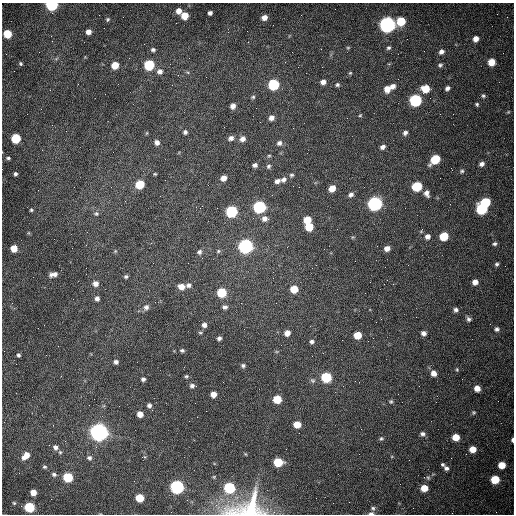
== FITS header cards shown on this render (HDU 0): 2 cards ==
NAXIS1  =                  512 /fastest changing axis
NAXIS2  =                  512 /next to fastest changing axis

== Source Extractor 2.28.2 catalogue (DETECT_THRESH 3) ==
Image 512 x 512 px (HDU 0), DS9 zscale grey, 1 PNG px = 1 image px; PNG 516 x 516 px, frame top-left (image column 1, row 512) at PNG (2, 3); no overlay
Background 1530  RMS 24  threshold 70.6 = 3 sigma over >= 5 px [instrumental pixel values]
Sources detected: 162; all 162 listed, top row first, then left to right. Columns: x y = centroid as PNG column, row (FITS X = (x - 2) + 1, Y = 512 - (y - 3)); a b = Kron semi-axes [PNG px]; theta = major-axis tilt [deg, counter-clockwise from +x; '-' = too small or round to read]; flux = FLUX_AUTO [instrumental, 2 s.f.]
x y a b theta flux
52 5 6 5 - 1.9e+05
179 11 7 6 - 1.1e+04
210 13 4 4 - 4.6e+03
185 16 6 6 - 2.3e+04
264 17 6 5 - 9.4e+03
108 19 6 5 - 2.5e+03
401 21 7 6 - 4.8e+04
387 25 7 7 - 7.2e+05
88 32 5 5 - 8.4e+03
7 34 6 5 - 4.4e+04
51 36 2 2 - 1.2e+03
476 39 6 5 - 1.1e+04
348 48 5 4 - 1.8e+03
388 48 5 5 - 3.0e+03
153 50 6 5 - 3.6e+03
441 52 6 5 - 6.2e+03
491 62 6 5 - 2.3e+04
21 64 4 4 - 2.1e+03
115 65 6 5 - 2.6e+04
149 65 6 6 - 9.6e+04
440 65 5 5 - 3.1e+03
160 71 7 7 - 7.4e+03
188 73 5 3 - 1.9e+03
350 73 5 4 - 1.8e+03
323 82 6 5 - 7.4e+03
273 85 6 6 - 1.3e+05
337 85 6 5 - 3.2e+03
393 86 6 5 - 7.3e+03
447 88 5 4 - 5.0e+03
387 89 8 7 - 1.3e+04
425 89 7 6 - 3.2e+04
105 94 2 2 - 7.7e+02
483 96 6 5 - 2.8e+03
253 97 6 5 - 2.5e+03
415 100 7 6 - 2.0e+05
477 104 5 4 - 2.5e+03
233 106 5 5 - 7.7e+03
508 112 5 4 - 1.6e+03
360 115 5 4 - 1.7e+03
271 118 6 6 - 8.0e+03
293 128 2 2 - 8.1e+02
185 132 5 5 - 3.8e+03
405 133 6 6 - 5.3e+03
15 138 6 6 - 7.0e+04
231 138 7 5 29 6.1e+03
242 139 7 6 - 7.5e+03
157 142 6 5 - 6.4e+03
279 143 7 7 - 5.5e+03
383 147 6 5 - 5.5e+03
269 156 5 4 - 2.1e+03
8 158 4 4 - 2.5e+03
435 159 8 6 41 6.0e+04
482 164 6 5 - 5.9e+03
255 165 5 4 - 5.0e+03
268 166 6 6 - 3.4e+03
462 171 6 5 - 2.8e+03
15 174 4 3 - 3.3e+03
155 174 3 3 - 1.6e+03
291 175 5 5 - 2.9e+03
223 178 5 5 - 1.1e+04
283 180 7 6 - 6.1e+03
277 181 6 5 - 6.3e+03
140 184 6 5 - 6.0e+04
417 186 6 6 - 8.8e+04
299 187 2 2 - 9.5e+02
332 188 6 5 - 1.8e+04
427 193 9 6 -70 7.4e+03
351 195 6 5 - 5.2e+03
485 202 7 5 11 7.1e+04
375 204 7 6 - 4.5e+05
259 207 6 6 - 2.6e+05
482 209 7 6 - 1.2e+05
31 210 5 4 - 2.1e+03
231 212 6 6 - 2.0e+05
96 214 6 5 - 3.0e+03
264 219 7 7 - 8.1e+03
307 220 6 5 - 2.8e+04
309 227 6 6 - 3.4e+04
427 236 6 6 - 7.6e+03
444 236 6 6 - 4.9e+04
494 244 5 4 - 2.9e+03
245 246 7 6 - 5.5e+05
14 248 5 5 - 2.2e+04
387 248 6 5 - 9.4e+03
115 251 4 4 - 1.6e+03
218 251 5 4 - 2.1e+03
199 252 6 5 - 4.0e+03
497 264 4 4 - 2.9e+03
53 274 9 5 12 7.9e+03
126 277 4 4 - 2.7e+03
273 278 2 2 - 7.2e+02
475 282 5 5 - 8.8e+03
95 284 7 6 - 8.6e+03
189 285 7 6 - 4.7e+03
181 287 6 6 - 1.3e+04
294 289 6 5 - 3.2e+04
221 293 6 6 - 6.9e+04
97 298 5 5 - 5.8e+03
146 307 8 7 - 5.9e+03
225 307 6 5 - 4.1e+03
456 310 6 5 - 4.3e+03
381 319 2 2 - 9.2e+02
469 319 6 5 - 4.0e+03
204 325 5 5 - 6.1e+03
497 329 5 5 - 4.0e+03
200 333 6 4 -1 1.8e+03
287 333 6 6 - 1.0e+04
423 333 5 5 - 6.0e+03
357 335 6 5 - 3.1e+04
219 338 4 4 - 4.3e+03
312 342 6 5 - 3.9e+03
182 350 5 4 - 2.9e+03
18 355 4 4 - 2.7e+03
116 362 5 4 - 4.9e+03
243 366 5 5 - 3.6e+03
457 369 5 4 - 1.9e+03
433 373 6 6 - 1.1e+04
186 376 5 5 - 2.4e+03
326 377 6 6 - 1.0e+05
143 379 4 4 - 4.0e+03
312 380 8 6 -42 3.8e+03
192 386 6 5 - 5.0e+03
477 388 5 5 - 1.3e+04
213 394 5 5 - 1.4e+04
277 399 6 5 - 4.3e+04
391 401 6 5 - 2.3e+03
149 405 6 5 - 4.7e+03
474 413 5 5 - 2.5e+03
140 414 5 5 - 1.2e+04
189 421 2 2 - 6.0e+02
297 424 6 5 - 2.4e+04
99 432 7 7 - 1.3e+06
423 434 6 5 - 4.4e+03
456 437 6 5 - 2.5e+04
381 438 6 5 - 2.7e+03
512 440 4 3 - 3.3e+03
55 447 7 6 - 5.8e+03
473 449 5 5 - 2.0e+04
60 452 5 5 - 2.5e+03
26 456 10 6 44 1.5e+04
144 457 7 3 11 1.4e+03
89 458 7 6 - 4.4e+03
278 462 6 6 - 6.1e+04
442 464 4 4 - 2.3e+03
502 465 6 5 - 2.7e+04
44 467 6 5 - 2.9e+03
446 468 7 5 -34 4.6e+03
54 474 7 5 -17 3.6e+03
68 477 6 6 - 7.7e+04
428 478 6 5 - 2.9e+03
495 479 6 6 - 5.0e+04
177 487 6 6 - 4.1e+05
229 488 6 6 - 1.5e+05
424 488 6 5 - 2.1e+04
33 492 5 5 - 1.5e+04
140 498 6 5 - 4.2e+04
316 498 2 2 - 3.4e+03
14 503 4 4 - 2.0e+03
29 507 6 6 - 1.1e+05
247 508 51 27 12 1.2e+05
373 508 6 5 - 3.0e+03
371 513 7 3 3 4.4e+03
At the frame edge (FLAGS 8, measured only in part): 4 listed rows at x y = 52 5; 512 440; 247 508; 371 513